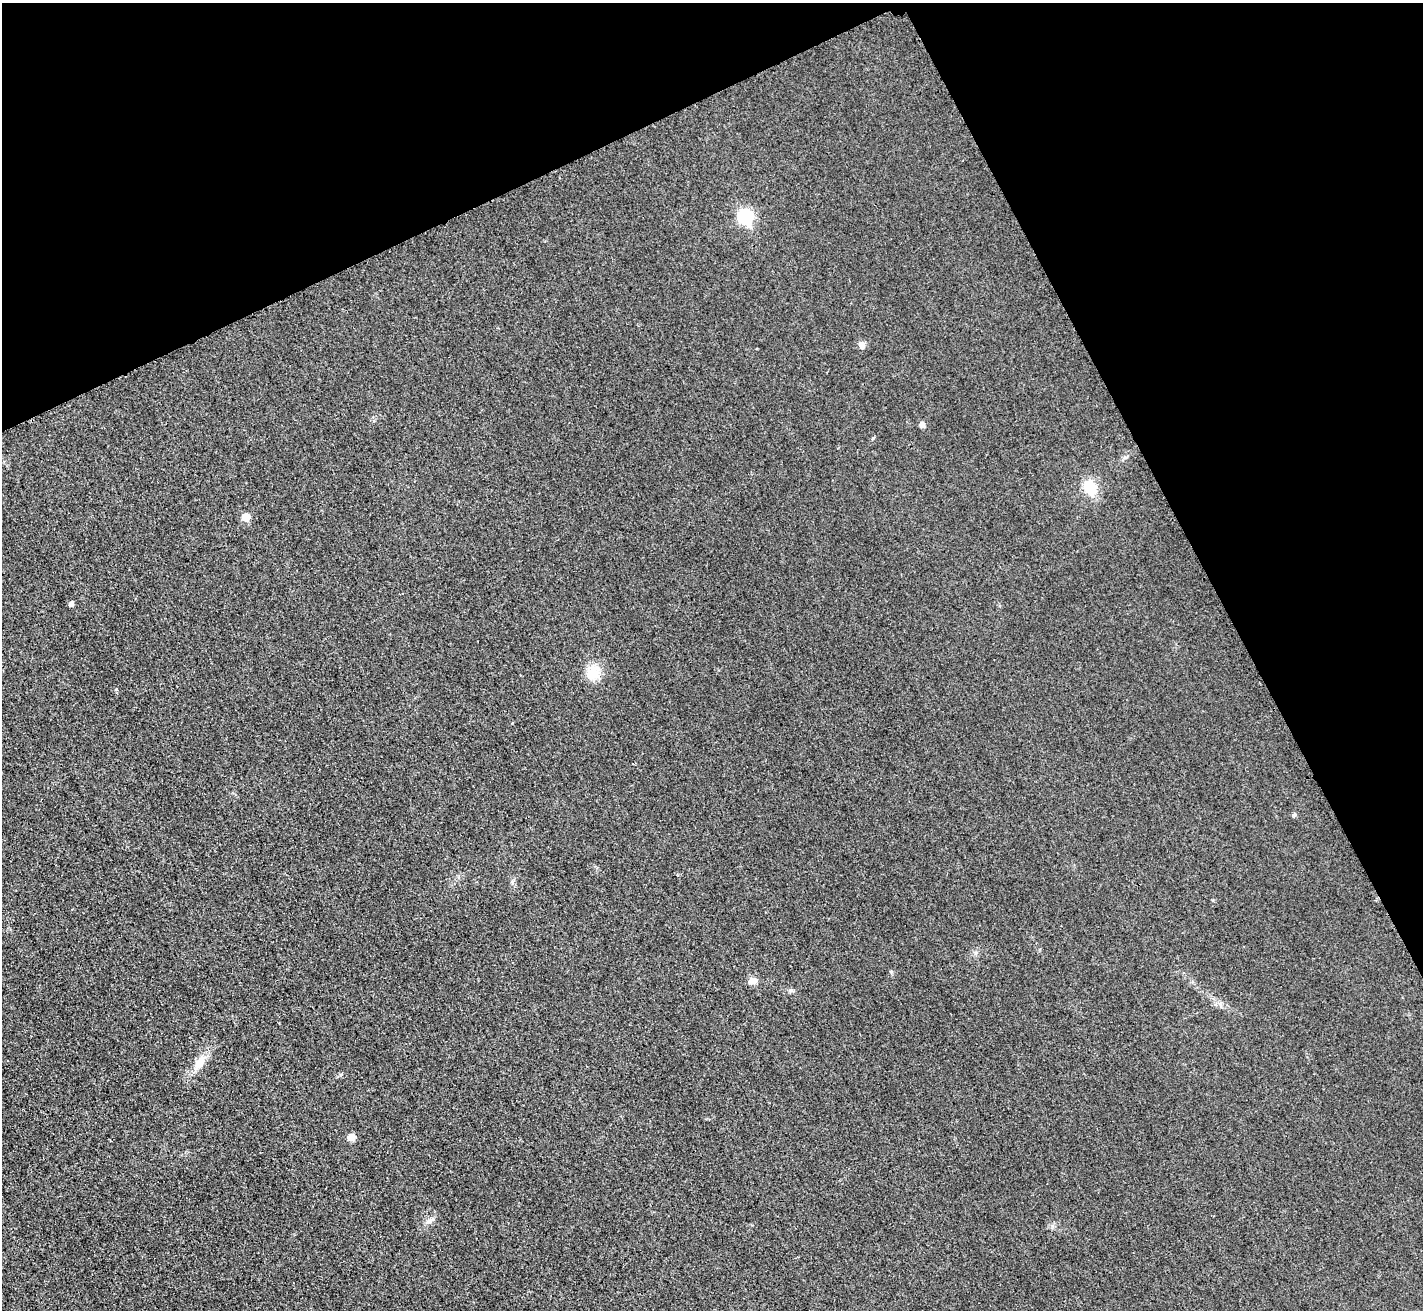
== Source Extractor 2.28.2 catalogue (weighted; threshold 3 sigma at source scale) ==
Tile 3 of 4 x 4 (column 3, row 1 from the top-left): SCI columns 2864-4284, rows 4227-5534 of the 5712 x 5701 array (HDU 1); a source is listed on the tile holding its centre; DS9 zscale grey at full resolution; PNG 1425 x 1312 px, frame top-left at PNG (2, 3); no overlay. Shown black and unused: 24% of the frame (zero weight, under 3 of 4 exposures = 1% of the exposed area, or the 3 px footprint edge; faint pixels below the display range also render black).
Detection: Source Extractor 2.28.2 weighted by HDU 2 'WHT'; one run over the whole footprint, this tile lists its part. Background 0.0218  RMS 0.0061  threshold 0.0276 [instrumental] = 3 sigma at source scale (4.5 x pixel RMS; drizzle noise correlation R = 1.50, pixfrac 1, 0.05/0.05 arcsec/px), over >= 5 px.
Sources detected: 13; all 13 listed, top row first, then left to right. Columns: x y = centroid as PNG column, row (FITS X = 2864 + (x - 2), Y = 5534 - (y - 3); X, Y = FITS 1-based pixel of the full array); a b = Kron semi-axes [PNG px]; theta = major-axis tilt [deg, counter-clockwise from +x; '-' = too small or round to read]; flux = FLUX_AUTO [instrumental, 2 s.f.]
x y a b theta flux
745 217 9 8 - 57
862 345 9 8 - 2.8
922 425 6 6 - 2.8
1090 487 17 13 -61 16
246 517 6 6 - 10
71 604 5 5 - 1.9
592 672 18 17 - 11
1294 815 6 5 - 1.1
753 981 12 8 7 3.8
1220 1004 7 4 -72 1.3
200 1062 22 12 47 8.6
352 1137 6 6 - 7.3
429 1221 12 6 29 2.5
Unlisted compact peaks at least as high as the median listed source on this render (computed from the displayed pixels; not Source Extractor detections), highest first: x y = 116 689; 873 438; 791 990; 1052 1226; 1125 457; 341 1074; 512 882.